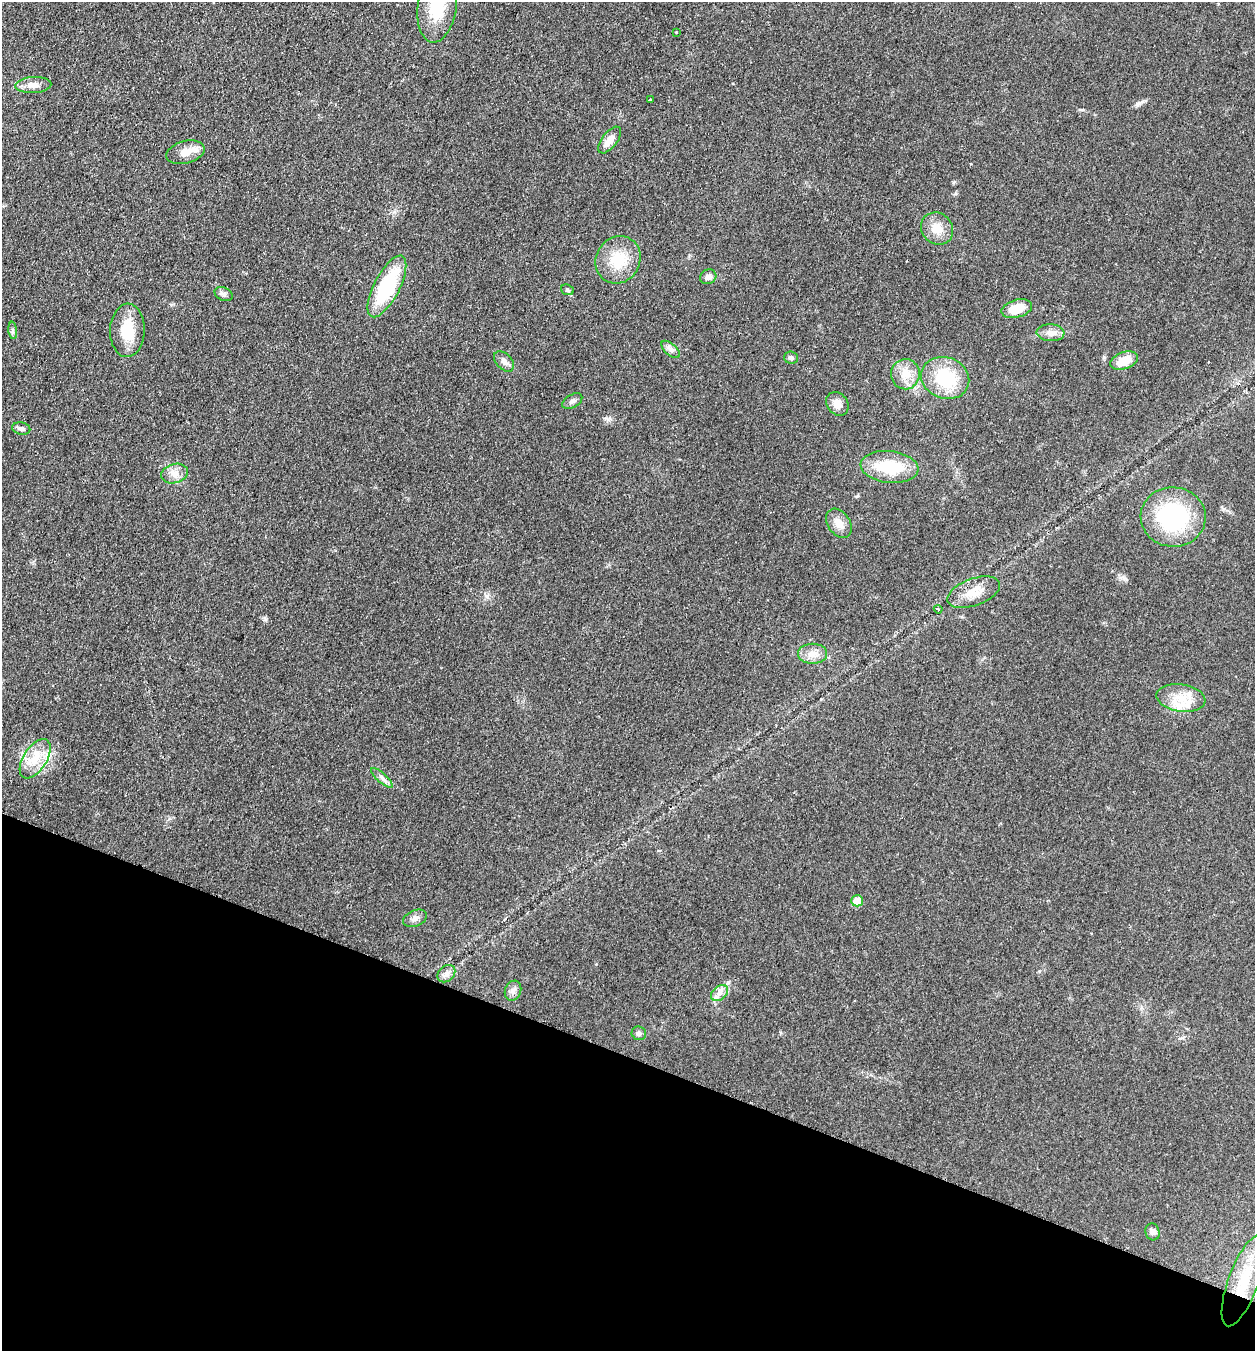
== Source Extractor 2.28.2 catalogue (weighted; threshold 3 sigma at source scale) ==
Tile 15 of 4 x 4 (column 3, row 4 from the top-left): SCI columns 2696-3948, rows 23-1371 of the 5519 x 5440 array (HDU 1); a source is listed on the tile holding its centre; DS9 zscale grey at full resolution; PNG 1257 x 1353 px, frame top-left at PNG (2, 2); each listed source drawn as its Kron ellipse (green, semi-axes under 4 px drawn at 4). Shown black and unused: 22% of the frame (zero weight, under 2 of 3 exposures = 3% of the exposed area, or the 3 px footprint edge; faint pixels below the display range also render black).
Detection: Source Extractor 2.28.2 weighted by HDU 2 'WHT'; one run over the whole footprint, this tile lists its part. Background 0.0925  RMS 0.0083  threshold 0.0372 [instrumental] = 3 sigma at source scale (4.5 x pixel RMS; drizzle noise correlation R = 1.50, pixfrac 1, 0.05/0.05 arcsec/px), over >= 5 px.
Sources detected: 47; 4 inside a brighter listed object's ellipse — not listed separately; the other 43 listed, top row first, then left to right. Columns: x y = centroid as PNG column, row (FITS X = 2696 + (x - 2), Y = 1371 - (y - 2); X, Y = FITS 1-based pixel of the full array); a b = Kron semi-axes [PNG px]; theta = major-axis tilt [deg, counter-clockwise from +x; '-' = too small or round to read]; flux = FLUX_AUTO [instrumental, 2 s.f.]
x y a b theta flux
437 6 37 19 82 36
676 32 3 2 - 0.78
33 85 18 8 3 6.8
650 100 3 3 - 1.4
610 140 16 7 52 7.6
185 152 19 11 15 9.1
937 229 17 15 -44 12
618 260 24 22 59 26
708 277 8 7 - 4
387 286 34 13 63 58
567 290 6 5 - 1.4
224 294 9 6 -26 2.4
1017 309 16 9 15 15
13 330 9 3 -85 1.5
127 330 27 17 88 22
1050 333 14 8 -4 5.9
671 349 11 6 -42 3
791 358 7 6 - 2
504 361 12 7 -45 4.2
1124 361 14 8 20 13
905 374 15 14 - 11
945 378 24 20 -21 42
572 401 11 6 30 2.8
837 404 13 10 -51 7
21 429 9 6 -13 2.6
890 467 29 16 -6 36
175 473 14 9 16 6.4
1173 517 32 29 -4 82
839 523 16 11 -56 8.3
974 592 28 13 20 14
938 609 4 3 - 1
813 654 14 10 0 7.3
1181 698 24 13 -8 17
35 759 22 11 57 16
382 778 14 4 -42 3.2
857 901 6 5 - 12
415 918 12 8 23 3.9
446 974 10 7 44 3.5
513 991 10 8 68 3.5
720 993 9 6 40 4.2
639 1033 7 6 - 2.2
1152 1232 8 7 - 3.1
1244 1281 48 15 70 38
Overlapping masked pixels (flux is a lower limit): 2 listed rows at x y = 974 592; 1244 1281
Isophote crosses this tile's border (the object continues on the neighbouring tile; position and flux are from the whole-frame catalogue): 1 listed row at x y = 437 6
Unlisted compact peaks at least as high as the median listed source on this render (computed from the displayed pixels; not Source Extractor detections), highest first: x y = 265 619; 1124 578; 487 596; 1104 357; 608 419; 1082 110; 953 182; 1223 509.